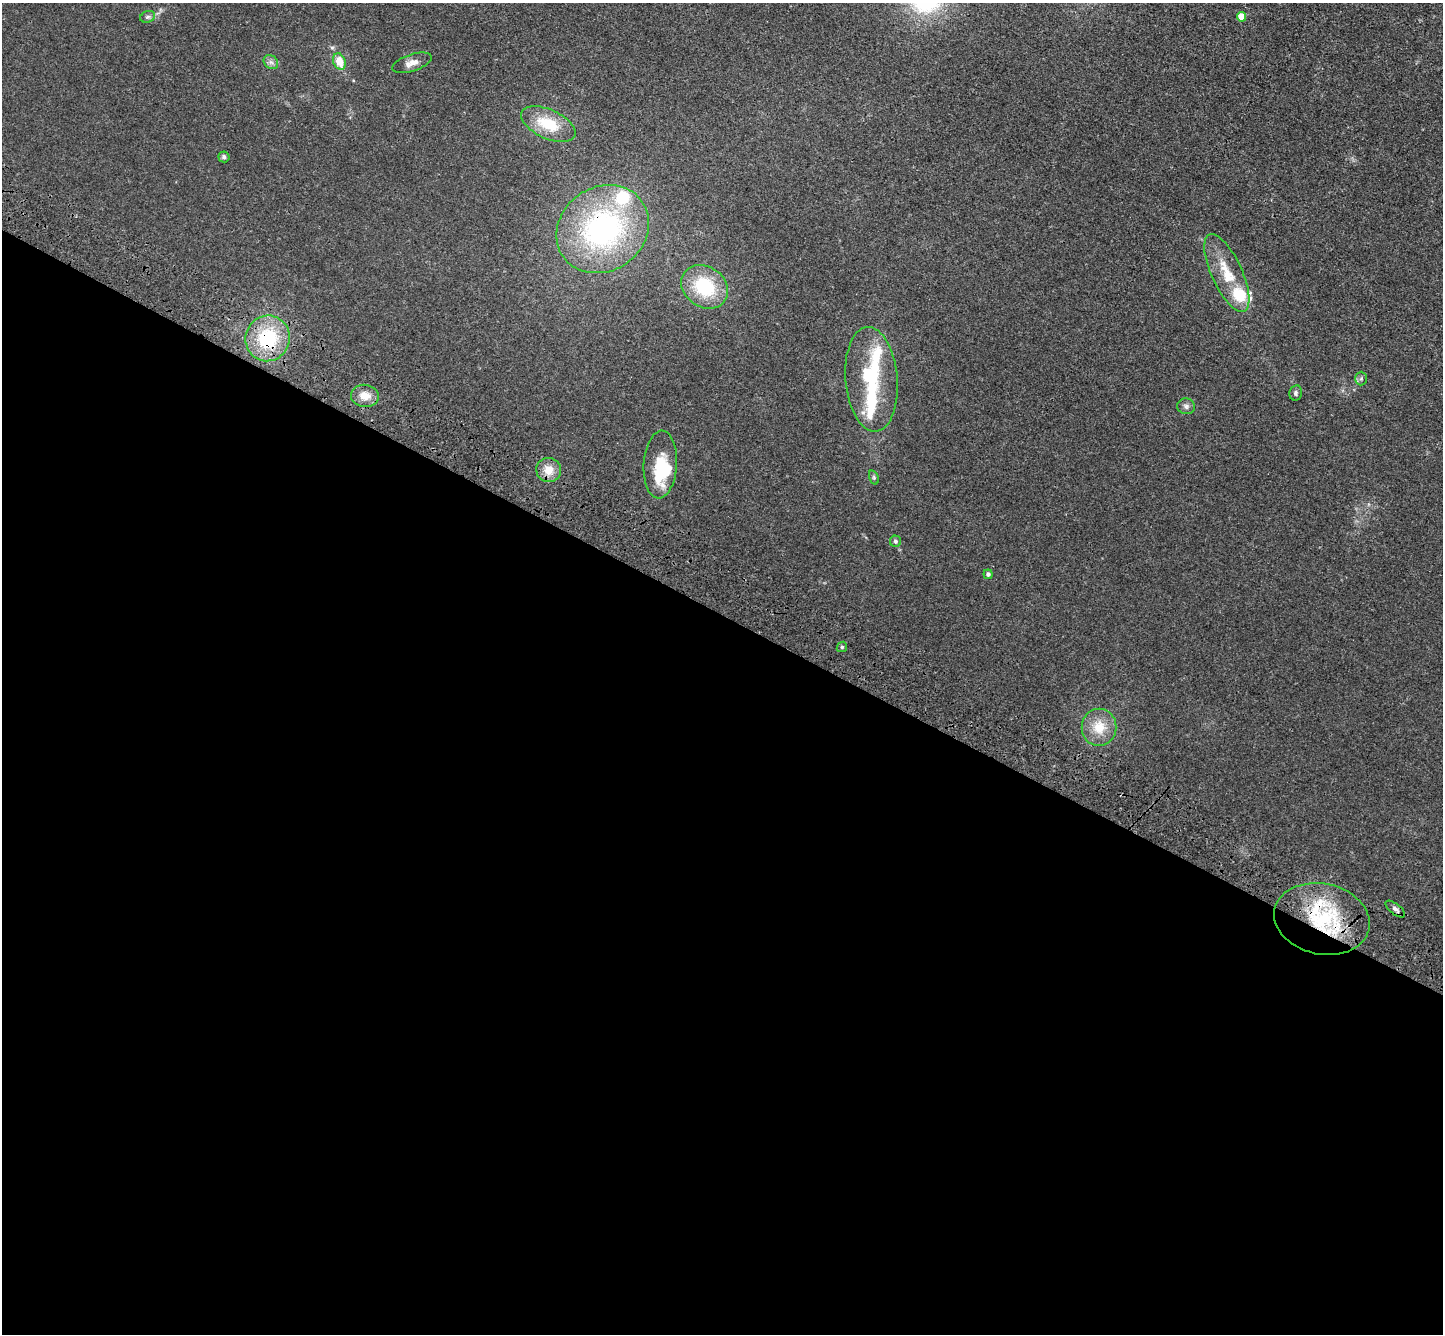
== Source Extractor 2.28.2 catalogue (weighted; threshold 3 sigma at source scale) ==
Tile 14 of 4 x 4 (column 2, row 4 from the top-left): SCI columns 1510-2950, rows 391-1722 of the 5900 x 5969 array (HDU 1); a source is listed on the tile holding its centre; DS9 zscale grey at full resolution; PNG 1445 x 1336 px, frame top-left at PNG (2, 3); each listed source drawn as its Kron ellipse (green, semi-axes under 4 px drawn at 4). Shown black and unused: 54% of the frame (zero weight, under 3 of 4 exposures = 6% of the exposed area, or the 3 px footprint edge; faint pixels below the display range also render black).
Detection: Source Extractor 2.28.2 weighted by HDU 2 'WHT'; one run over the whole footprint, this tile lists its part. Background 0.0123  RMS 0.0047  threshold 0.021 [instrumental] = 3 sigma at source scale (4.5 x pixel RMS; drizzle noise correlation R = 1.50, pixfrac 1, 0.05/0.05 arcsec/px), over >= 5 px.
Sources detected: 33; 3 inside a brighter object's white glare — neither listed nor drawn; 5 inside a brighter listed object's ellipse — not listed separately; the other 25 listed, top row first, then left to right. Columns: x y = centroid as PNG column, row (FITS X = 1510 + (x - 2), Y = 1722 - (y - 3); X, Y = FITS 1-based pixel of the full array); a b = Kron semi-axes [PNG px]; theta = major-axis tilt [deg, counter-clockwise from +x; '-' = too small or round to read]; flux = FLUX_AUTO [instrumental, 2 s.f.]
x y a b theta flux
148 17 7 5 20 1
1241 17 5 4 - 8.7
339 61 8 6 -69 6.8
271 62 8 6 -43 1.5
412 63 20 8 18 3.5
548 124 29 14 -24 15
224 157 5 5 - 1.1
603 229 48 42 35 91
1227 273 42 15 -65 15
705 287 25 20 -35 26
268 338 23 22 - 28
1361 378 7 5 88 0.9
871 379 52 26 -85 30
1296 393 8 6 78 1.1
365 396 14 11 -7 5.2
1186 406 9 8 - 1.5
660 465 34 16 86 14
549 470 12 12 - 5.7
874 477 7 4 -71 0.77
895 541 5 5 - 0.95
988 574 5 4 - 1.2
842 647 5 4 - 0.7
1099 727 18 17 - 9.9
1395 909 12 5 -38 1.5
1322 919 48 35 -12 45
Overlapping masked pixels (flux is a lower limit): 3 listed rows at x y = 603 229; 268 338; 1322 919